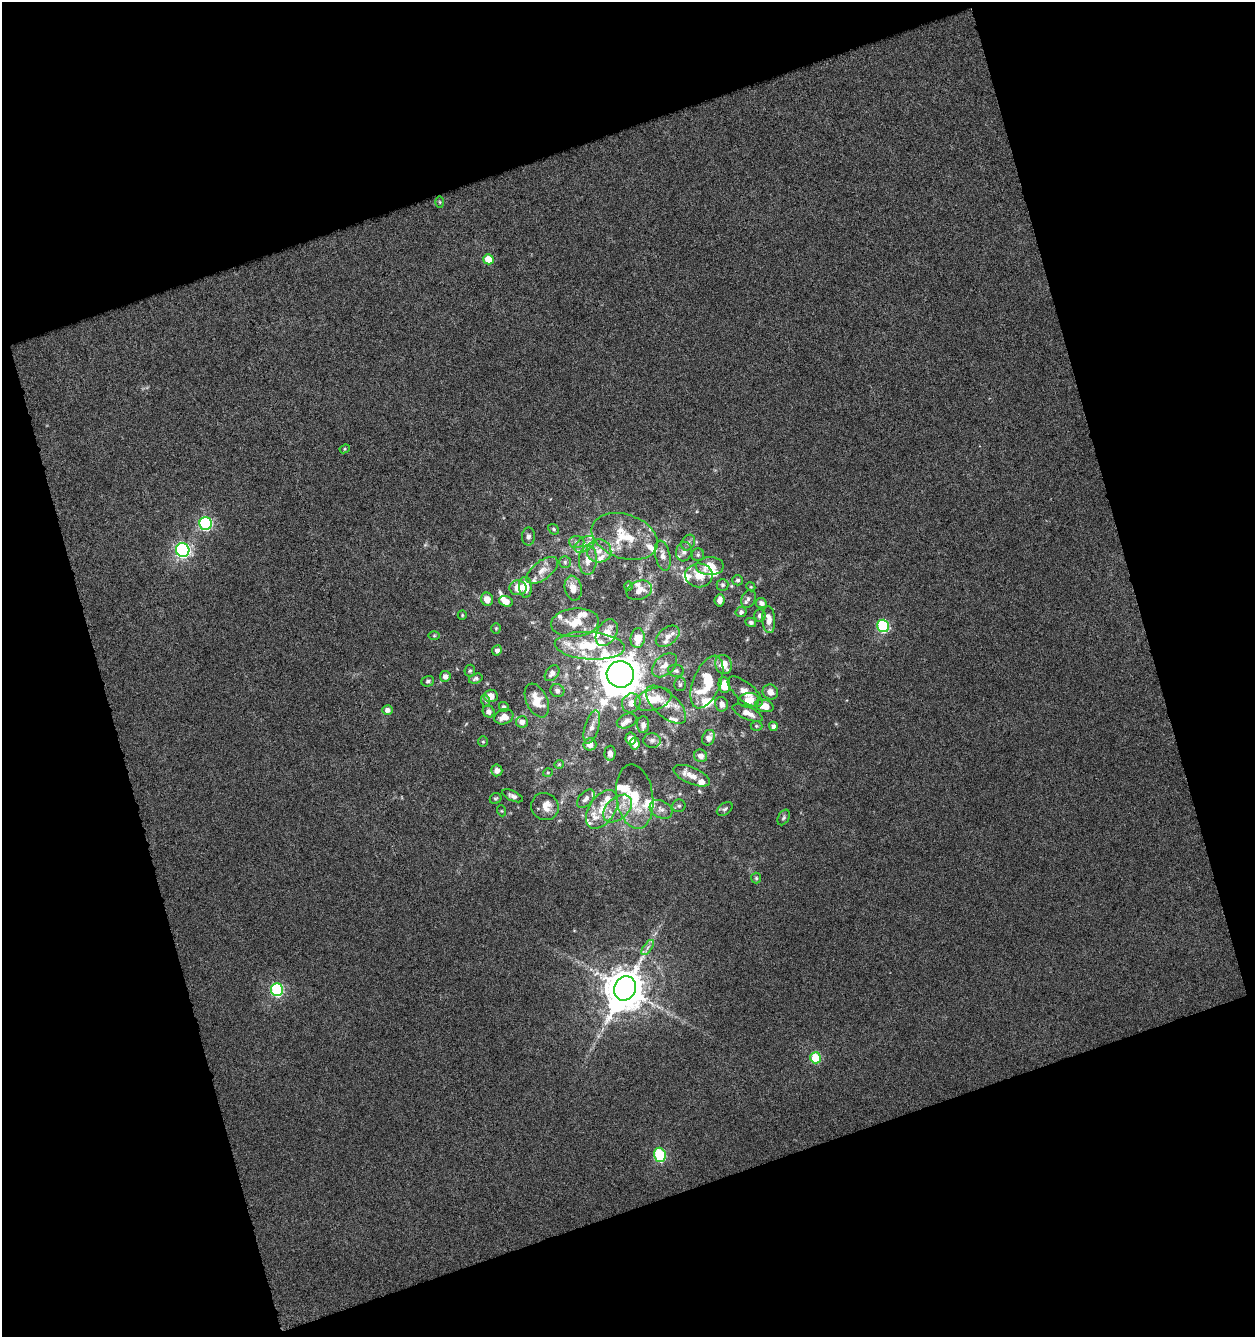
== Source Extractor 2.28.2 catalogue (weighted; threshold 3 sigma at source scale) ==
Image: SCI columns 25-1277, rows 1-1335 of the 1297 x 1335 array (HDU 1 of 3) = the unmasked area's bounding box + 8 px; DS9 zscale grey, full resolution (1 PNG px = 1 image px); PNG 1257 x 1339 px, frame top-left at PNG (2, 2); each listed source drawn as its Kron ellipse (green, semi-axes under 4 px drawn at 4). Shown black and unused: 38% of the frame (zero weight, under 4 of 8 exposures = <1% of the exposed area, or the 3 px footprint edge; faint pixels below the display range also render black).
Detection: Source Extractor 2.28.2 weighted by HDU 2 'WHT'. Background 0.0034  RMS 0.0019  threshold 0.00777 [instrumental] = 3 sigma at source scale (4.09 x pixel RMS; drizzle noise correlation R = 1.36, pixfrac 0.8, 0.0396/0.0396 arcsec/px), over >= 5 px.
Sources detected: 149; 2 too faint to see at this stretch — neither listed nor drawn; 35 inside a brighter listed object's ellipse — not listed separately; the other 112 listed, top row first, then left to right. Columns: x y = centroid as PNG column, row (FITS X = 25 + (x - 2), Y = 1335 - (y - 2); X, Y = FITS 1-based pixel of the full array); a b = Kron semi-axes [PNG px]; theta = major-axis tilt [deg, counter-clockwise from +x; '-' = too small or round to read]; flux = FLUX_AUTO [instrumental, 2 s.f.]
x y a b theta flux
440 202 6 4 -88 0.23
488 259 5 5 - 3.5
345 449 5 4 - 0.23
206 524 6 6 - 24
554 529 6 4 -42 0.28
625 536 34 22 -18 6.6
528 537 9 6 88 0.67
577 542 8 6 -2 0.53
688 543 8 6 59 0.54
585 544 11 7 33 1
183 550 7 6 - 41
599 551 12 11 - 1.8
684 552 10 8 74 0.82
698 555 6 6 - 0.37
663 556 15 7 -78 1.3
588 560 15 9 87 1.7
565 562 6 5 - 0.36
710 566 14 9 0 2.5
542 570 18 9 37 1.8
699 575 14 12 1 3
738 580 5 5 - 0.4
723 585 6 6 - 0.39
628 586 4 4 - 0.21
525 587 10 6 -86 2.6
751 587 5 3 - 0.16
518 588 8 7 - 2.3
573 588 12 8 -78 1.6
639 590 13 9 20 1.4
487 599 7 6 - 1.6
748 599 9 6 63 0.56
720 600 6 5 - 0.79
506 601 7 5 -21 1.5
761 603 5 5 - 0.79
741 612 5 5 - 0.45
462 615 4 4 - 0.22
760 615 6 5 - 0.57
769 620 13 6 -86 1.5
751 622 5 4 - 0.48
575 623 24 14 5 3.7
883 626 6 6 - 19
496 628 5 4 - 0.21
607 633 14 9 60 2.4
434 636 6 4 0 0.24
668 636 13 8 38 1.2
638 638 10 7 82 3.3
590 646 35 13 -4 7.4
497 650 5 4 - 0.63
724 664 10 8 -68 2.5
664 665 14 9 41 1.6
470 671 6 5 - 0.3
676 671 8 6 -10 0.43
552 673 9 6 51 0.77
620 674 13 13 - 680
445 676 5 5 - 0.86
476 679 7 4 20 0.42
428 681 6 5 - 0.42
707 682 28 13 68 8.2
680 684 7 5 -89 0.33
724 685 8 6 -83 2.6
557 691 7 6 - 0.63
745 692 21 9 -39 1.7
770 692 8 7 - 1.1
491 696 6 6 - 1.4
653 699 19 10 17 3.1
537 700 18 10 -65 2.5
749 700 10 7 3 2
486 701 6 4 -71 0.26
631 703 10 9 - 1.5
722 704 7 6 - 0.85
666 705 25 12 -43 2.7
764 706 9 6 -14 2.2
504 707 5 4 - 0.29
387 710 5 5 - 0.79
489 712 6 5 - 0.78
748 713 16 6 -24 1.3
504 717 10 7 21 1.4
627 721 10 7 22 0.71
522 722 6 6 - 0.97
643 725 8 6 -89 0.8
756 726 6 5 - 0.25
773 726 5 4 - 0.73
592 727 17 7 73 1.2
709 738 8 6 68 1.1
631 739 6 5 - 1.4
652 740 9 7 1 0.54
483 742 5 5 - 0.24
590 744 6 6 - 1.3
635 744 6 5 - 1
610 753 7 5 89 1
701 756 7 6 - 0.94
559 764 5 4 - 0.18
497 770 6 5 - 1
548 772 5 3 - 0.17
692 776 19 8 -23 1.9
513 796 11 5 -25 0.65
635 797 32 18 -82 6.5
496 798 6 5 - 0.29
586 799 11 6 48 0.73
679 806 6 6 - 0.41
545 807 14 13 - 1.9
602 809 22 13 57 3.5
617 809 17 10 42 2.5
661 809 12 8 -29 1.1
725 809 9 6 34 0.45
502 811 5 3 - 0.16
784 817 8 5 61 0.36
756 878 5 5 - 0.27
648 947 9 4 55 0.46
625 988 12 10 66 620
277 990 6 6 - 22
816 1058 5 5 - 7.9
660 1155 7 5 -75 17